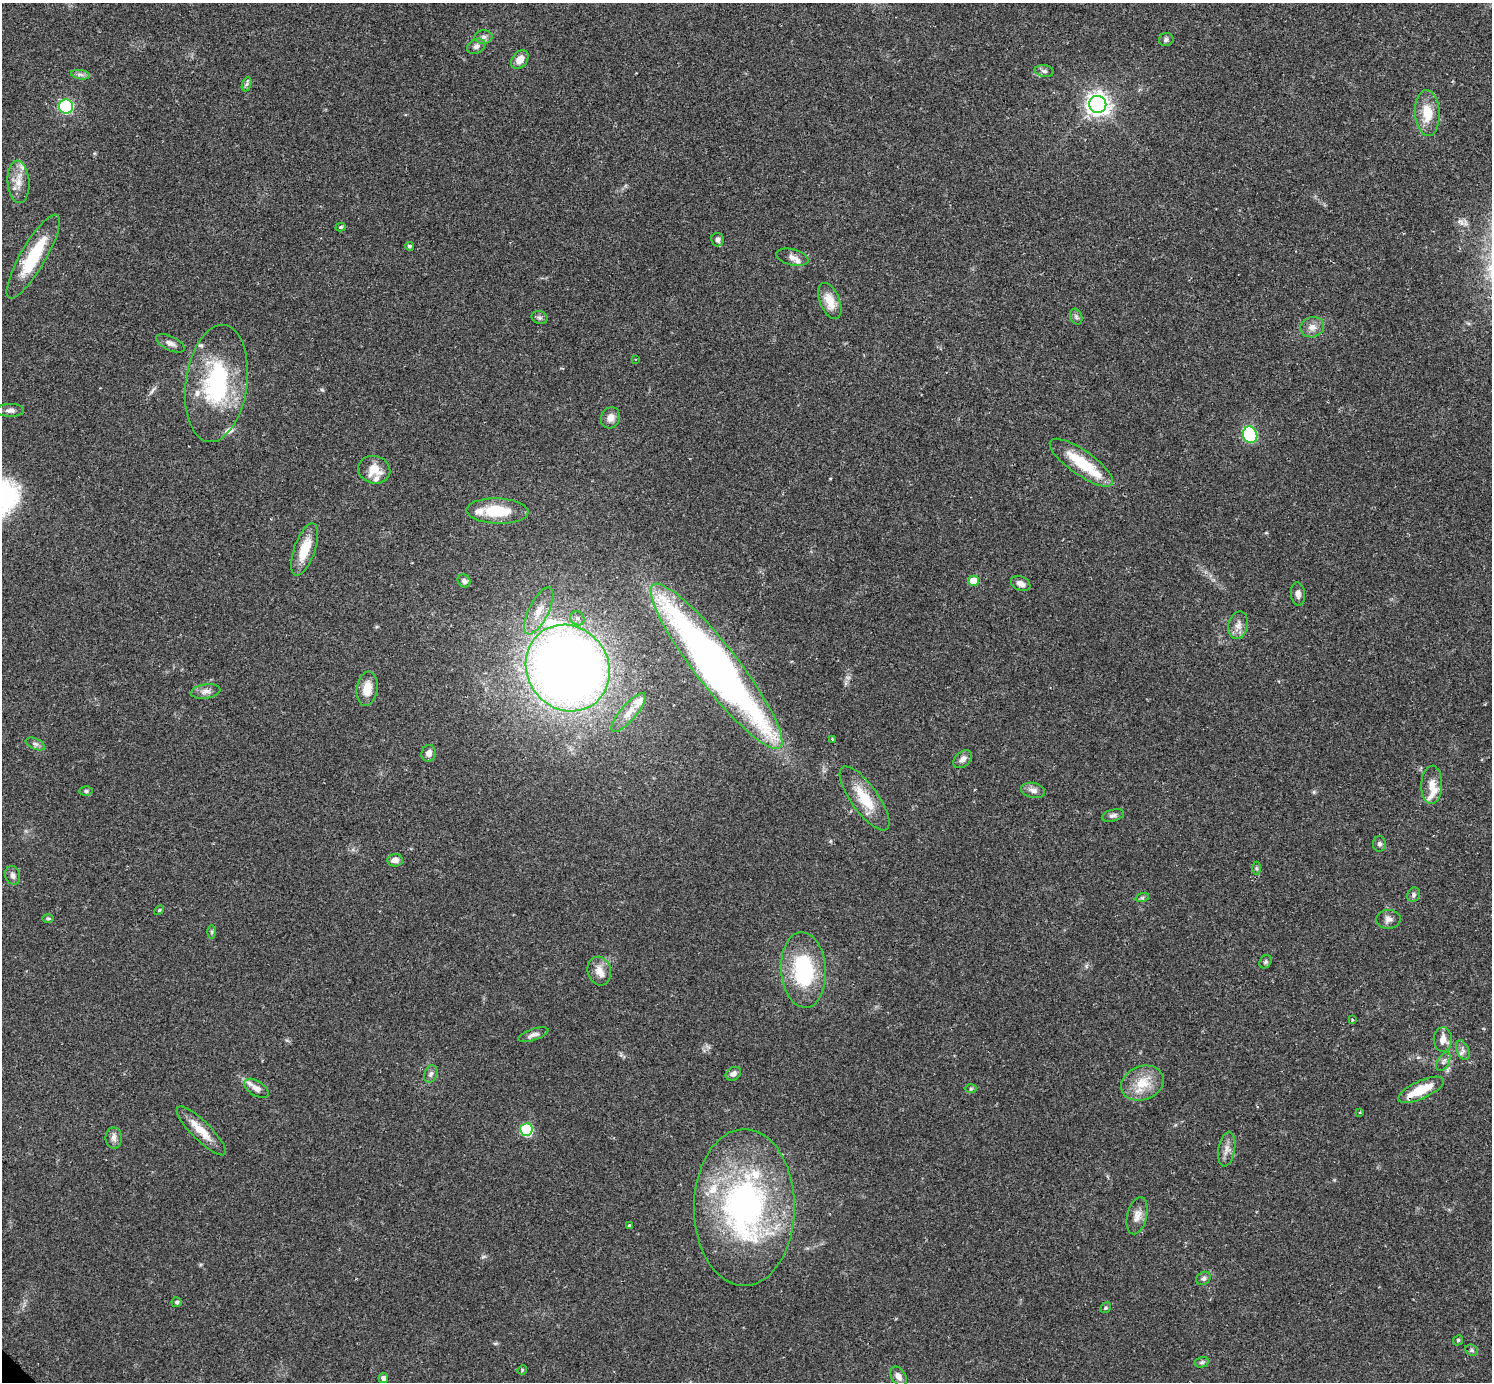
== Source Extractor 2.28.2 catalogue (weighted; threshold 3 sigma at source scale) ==
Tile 10 of 4 x 4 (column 2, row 3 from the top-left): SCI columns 1521-3010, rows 1568-2947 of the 6040 x 6040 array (HDU 1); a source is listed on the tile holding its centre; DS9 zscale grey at full resolution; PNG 1494 x 1384 px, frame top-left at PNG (2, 3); each listed source drawn as its Kron ellipse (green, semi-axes under 4 px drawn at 4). Shown black and unused: <1% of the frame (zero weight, under 2 of 3 exposures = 2% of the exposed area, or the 3 px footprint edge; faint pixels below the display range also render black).
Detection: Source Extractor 2.28.2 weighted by HDU 2 'WHT'; one run over the whole footprint, this tile lists its part. Background 0.0776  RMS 0.0054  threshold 0.0244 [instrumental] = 3 sigma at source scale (4.5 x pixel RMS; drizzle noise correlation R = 1.50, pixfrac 1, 0.05/0.05 arcsec/px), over >= 5 px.
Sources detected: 105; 13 inside a brighter listed object's ellipse — not listed separately; the other 92 listed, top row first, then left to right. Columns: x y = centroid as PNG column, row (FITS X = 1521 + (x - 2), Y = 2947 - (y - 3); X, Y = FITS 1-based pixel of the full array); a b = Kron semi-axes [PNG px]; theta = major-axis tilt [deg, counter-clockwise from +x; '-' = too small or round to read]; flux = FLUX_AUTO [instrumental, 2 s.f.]
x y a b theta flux
484 37 9 6 1 2
1166 40 7 6 - 1.3
476 46 9 7 31 2.1
520 60 10 7 50 5.7
1044 71 9 5 -8 1.6
80 75 9 4 -9 1.5
247 84 7 4 70 1.1
1098 104 9 8 - 350
66 106 7 7 - 63
1427 113 23 12 -87 12
18 182 21 11 -86 7.4
341 227 5 4 - 0.76
717 240 7 6 - 1.8
409 246 4 4 - 0.94
33 257 48 12 60 28
792 257 16 8 -14 3.6
830 301 19 10 -68 8.2
539 317 8 6 -18 1.3
1076 317 8 6 -70 1.3
1312 327 12 10 16 3.9
170 343 15 7 -26 2.7
635 359 3 2 - 0.34
216 383 59 30 82 62
10 410 13 6 0 2.3
610 418 11 9 65 3.7
1250 435 8 7 - 59
1081 463 37 12 -35 21
374 470 16 13 -14 9
497 511 31 12 -2 19
305 549 27 10 71 14
464 581 7 6 - 1.4
973 581 5 5 - 8.5
1021 584 10 7 -23 3.1
1298 594 11 7 -83 2.4
539 611 26 10 63 8.8
577 618 7 6 - 1.8
1238 625 14 9 77 4.3
716 666 103 21 -52 400
568 668 44 40 -55 670
367 689 17 10 82 8
206 691 15 7 7 3.1
629 712 25 7 50 6.2
832 739 3 3 - 0.45
35 744 10 5 -24 1.5
429 753 8 7 - 3.1
962 759 10 7 43 2.9
1432 785 19 10 88 6
1033 790 12 7 -12 2.8
86 791 6 5 - 0.97
865 798 38 13 -54 17
1113 815 11 5 15 1.8
1379 844 7 6 - 1.4
395 860 7 6 - 3.6
1256 868 6 4 -90 0.76
13 875 9 7 -72 2.1
1413 895 7 6 - 1.4
1142 898 7 4 18 0.9
159 910 6 3 45 0.56
48 918 6 4 0 0.71
1388 919 12 9 4 2.8
212 932 6 4 -90 0.76
1266 962 7 5 54 1.1
803 970 38 22 -86 45
599 971 14 11 -74 5.4
1352 1020 3 3 - 0.51
533 1035 16 5 18 2.5
1443 1039 12 9 -88 4.5
1463 1050 10 6 -69 2
1443 1062 10 6 61 1.7
431 1074 9 6 69 1.7
733 1074 8 6 33 2.3
1142 1083 22 17 21 13
256 1088 14 7 -32 3.3
971 1089 6 4 1 0.78
1421 1090 25 9 25 14
1360 1112 3 2 - 0.88
526 1129 6 6 - 41
201 1131 33 9 -45 9.7
114 1138 10 8 -90 2.6
1227 1149 17 8 80 4.1
744 1207 78 50 90 150
1137 1216 19 10 76 4.7
629 1226 4 3 - 1.8
1203 1278 7 6 - 1.6
177 1302 5 5 - 1.1
1105 1308 6 5 - 0.89
1458 1340 5 4 - 0.76
1472 1350 7 5 -22 1
1202 1362 7 5 14 1.1
522 1370 5 4 - 0.55
898 1376 11 7 -54 3.1
383 1378 5 5 - 2